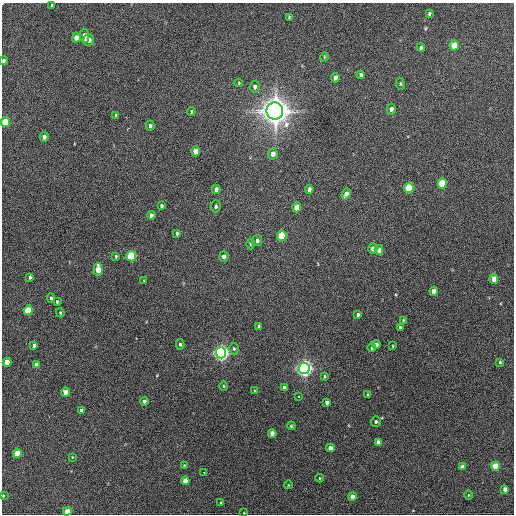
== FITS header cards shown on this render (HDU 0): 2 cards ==
NAXIS1  =                  512 / Axis length
NAXIS2  =                  512 / Axis length

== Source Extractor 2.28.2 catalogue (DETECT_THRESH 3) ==
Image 512 x 512 px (HDU 0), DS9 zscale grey, 1 PNG px = 1 image px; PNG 516 x 516 px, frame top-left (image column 1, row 512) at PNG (2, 3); each listed source drawn as its Kron ellipse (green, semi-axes under 4 px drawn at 4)
Background 545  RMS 15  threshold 45.6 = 3 sigma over >= 5 px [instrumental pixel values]
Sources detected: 97; all 97 listed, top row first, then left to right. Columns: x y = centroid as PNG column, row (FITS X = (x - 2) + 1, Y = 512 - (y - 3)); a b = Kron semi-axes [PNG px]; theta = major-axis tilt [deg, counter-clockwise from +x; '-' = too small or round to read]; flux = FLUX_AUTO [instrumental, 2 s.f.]
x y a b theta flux
52 5 3 3 - 1.6e+03
429 14 4 3 - 1.7e+03
289 17 3 3 - 8.2e+02
84 36 7 4 -86 7.0e+03
76 38 4 4 - 9.5e+03
89 40 5 5 - 5.7e+03
454 45 5 4 - 2.8e+04
421 48 4 4 - 1.6e+03
324 57 5 3 - 8.1e+02
4 61 4 4 - 1.8e+03
361 75 4 4 - 2.7e+03
335 78 5 4 - 4.3e+03
239 83 4 3 - 7.5e+02
400 84 6 3 -82 1.1e+03
255 87 6 5 - 2.9e+03
391 109 5 4 - 3.1e+03
191 111 4 2 - 9.2e+02
275 111 8 8 - 1.5e+06
116 115 4 3 - 1.4e+03
5 122 5 4 - 2.9e+04
150 126 5 4 - 2.3e+03
44 137 4 4 - 3.1e+03
196 151 5 4 - 1.1e+04
273 154 6 5 - 6.1e+03
442 183 5 4 - 4.0e+04
409 188 5 4 - 5.6e+04
216 189 4 4 - 3.7e+03
309 189 4 3 - 3.4e+03
346 194 6 4 71 4.0e+03
161 206 3 3 - 1.7e+03
216 206 6 5 - 2.3e+03
297 207 5 4 - 1.4e+04
151 215 4 3 - 2.8e+03
177 233 4 3 - 1.5e+03
282 236 5 5 - 5.7e+04
257 240 6 5 - 2.8e+03
250 244 5 3 - 1.0e+03
373 248 5 4 - 6.0e+03
379 250 5 4 - 6.6e+03
116 256 4 3 - 1.1e+03
131 256 5 5 - 6.2e+04
224 256 5 4 - 4.3e+03
98 269 6 4 -88 1.8e+04
30 277 4 3 - 1.7e+03
494 279 5 4 - 1.2e+04
144 281 3 3 - 7.5e+02
434 291 4 4 - 7.8e+03
51 298 5 4 - 1.6e+03
57 302 3 3 - 1.3e+03
28 310 5 4 - 3.3e+04
60 313 5 3 - 1.3e+03
358 315 4 3 - 2.2e+03
403 320 3 3 - 8.7e+02
259 326 4 3 - 1.5e+03
400 327 4 3 - 1.3e+03
180 344 5 4 - 1.6e+03
34 345 4 3 - 2.4e+03
376 345 4 4 - 3.8e+03
393 346 3 2 - 7.2e+02
372 347 5 4 - 1.9e+03
234 349 6 4 89 1.7e+03
221 353 5 5 - 4.7e+05
7 362 4 4 - 1.1e+04
500 362 4 3 - 1.1e+03
36 365 4 4 - 5.9e+03
304 368 5 5 - 5.3e+05
324 376 4 3 - 1.4e+03
224 386 5 3 - 9.1e+02
284 388 4 3 - 2.7e+03
255 391 4 3 - 7.7e+02
66 392 4 4 - 1.2e+04
368 395 3 3 - 1.5e+03
298 396 3 3 - 2.3e+03
144 401 4 3 - 2.4e+03
327 402 4 4 - 3.1e+03
81 410 3 3 - 1.6e+03
376 422 5 5 - 1.7e+03
291 426 4 3 - 1.1e+03
272 433 4 4 - 6.7e+03
378 442 4 4 - 4.6e+03
330 448 4 4 - 5.7e+03
17 454 4 4 - 2.5e+04
72 457 3 2 - 6.3e+02
184 465 4 3 - 8.1e+02
495 466 4 4 - 3.1e+04
462 467 4 4 - 4.5e+03
204 472 3 3 - 4.0e+03
320 478 4 3 - 7.6e+02
185 481 4 4 - 1.0e+04
288 485 4 2 - 7.1e+02
505 489 4 4 - 6.9e+03
3 495 4 3 - 1.0e+03
468 495 4 3 - 7.9e+02
352 497 4 4 - 5.9e+03
221 503 3 3 - 1.1e+03
67 511 4 4 - 1.2e+04
244 513 3 2 - 5.9e+02
At the frame edge (FLAGS 8, measured only in part): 4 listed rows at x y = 4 61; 5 122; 3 495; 67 511